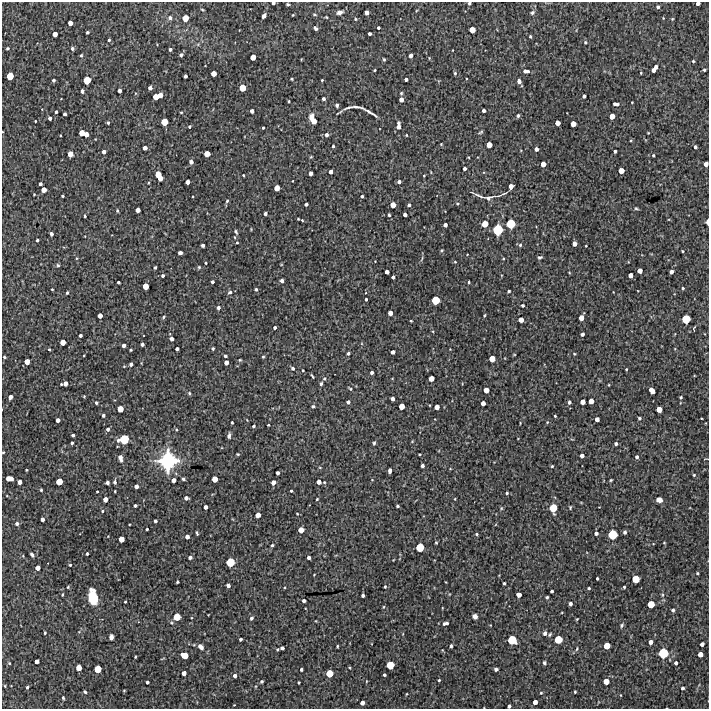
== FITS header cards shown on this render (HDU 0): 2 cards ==
NAXIS1  =                  707 /FITS: X Dimension
NAXIS2  =                  707 /FITS: Y Dimension

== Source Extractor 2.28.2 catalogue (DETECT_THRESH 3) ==
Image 707 x 707 px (HDU 0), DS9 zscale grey, 1 PNG px = 1 image px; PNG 711 x 711 px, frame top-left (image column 1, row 707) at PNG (2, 2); no overlay
Background 3330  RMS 280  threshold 829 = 3 sigma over >= 5 px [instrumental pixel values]
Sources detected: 405; all 405 listed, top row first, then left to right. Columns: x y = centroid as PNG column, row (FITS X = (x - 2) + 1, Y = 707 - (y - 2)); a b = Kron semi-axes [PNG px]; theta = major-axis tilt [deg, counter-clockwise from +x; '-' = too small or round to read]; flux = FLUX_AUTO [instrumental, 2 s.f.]
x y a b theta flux
273 3 3 3 - 3.9e+04
469 3 4 3 - 2.3e+04
698 3 4 3 - 6.8e+04
288 4 4 3 - 2.1e+04
658 7 4 3 - 3.5e+04
340 12 6 4 13 7.9e+04
532 12 7 5 50 3.7e+04
367 13 4 4 - 7.6e+04
293 15 3 3 - 1.4e+04
314 15 5 2 - 1.8e+04
264 16 5 3 - 6.1e+04
326 17 3 2 - 1.5e+04
170 18 6 5 - 5.7e+04
185 18 6 6 - 1.7e+05
355 19 3 3 - 1.9e+04
672 19 4 3 - 1.6e+04
70 23 4 4 - 9.3e+04
315 28 6 4 -54 3.5e+04
378 28 3 3 - 3.0e+04
472 30 5 5 - 1.5e+05
87 33 3 3 - 2.8e+04
55 34 4 4 - 1.0e+05
370 34 3 3 - 4.0e+04
530 36 4 3 - 2.3e+04
109 40 3 3 - 2.8e+04
585 42 5 4 - 2.6e+04
7 48 3 3 - 2.7e+04
72 48 5 4 - 3.9e+04
170 49 4 4 - 3.0e+04
81 55 4 3 - 2.6e+04
181 55 4 4 - 3.6e+04
411 56 4 3 - 6.4e+04
253 57 5 4 - 1.3e+05
384 59 5 4 - 2.0e+04
693 61 3 3 - 2.2e+04
656 67 4 4 - 6.1e+04
375 70 3 2 - 1.6e+04
653 70 4 4 - 7.5e+04
704 70 3 3 - 2.6e+04
526 71 7 4 -6 8.2e+04
455 73 5 4 - 2.8e+04
641 73 3 2 - 1.5e+04
214 74 5 4 - 1.2e+05
10 76 6 5 - 2.2e+05
185 76 4 3 - 4.3e+04
292 79 3 2 - 2.1e+04
406 79 3 3 - 4.5e+04
53 80 3 3 - 3.7e+04
87 80 6 5 - 2.3e+05
322 80 3 2 - 1.5e+04
519 81 4 4 - 6.8e+04
150 88 4 4 - 6.4e+04
242 88 5 5 - 2.0e+05
82 91 4 3 - 3.8e+04
119 91 4 4 - 6.3e+04
401 93 4 3 - 2.0e+04
160 95 4 4 - 1.1e+05
584 96 4 3 - 4.8e+04
156 97 5 4 - 1.4e+05
323 99 3 3 - 4.5e+04
401 100 4 4 - 7.9e+04
289 101 3 2 - 2.0e+04
632 102 2 2 - 1.3e+04
616 104 6 3 -7 6.0e+04
337 105 3 3 - 3.9e+04
349 107 11 3 17 4.3e+04
357 107 12 2 -10 4.9e+04
484 110 4 3 - 5.2e+04
252 111 4 4 - 6.0e+04
56 112 3 3 - 2.9e+04
181 112 3 3 - 1.6e+04
369 112 12 3 -31 7.8e+04
65 114 3 3 - 4.1e+04
518 116 4 3 - 3.5e+04
612 116 5 4 - 1.3e+05
50 118 4 3 - 4.6e+04
313 119 10 5 -64 2.1e+05
35 121 3 2 - 1.4e+04
164 122 5 5 - 2.0e+05
108 123 4 3 - 2.6e+04
398 123 3 3 - 3.1e+04
557 123 4 4 - 1.1e+05
573 124 4 4 - 1.2e+05
189 126 3 3 - 2.6e+04
399 127 5 4 - 7.0e+04
263 128 3 2 - 1.8e+04
481 132 6 3 28 2.3e+04
82 133 5 5 - 1.4e+05
648 133 3 2 - 1.2e+04
86 134 4 4 - 1.0e+05
326 135 5 4 - 5.1e+04
441 144 4 3 - 1.5e+04
489 145 5 5 - 1.3e+05
333 146 3 3 - 2.7e+04
695 147 3 3 - 4.0e+04
145 148 4 4 - 7.1e+04
536 149 4 4 - 6.0e+04
615 151 3 3 - 3.2e+04
104 152 4 4 - 6.2e+04
70 154 5 5 - 1.4e+05
207 154 5 4 - 1.4e+05
653 155 3 2 - 2.3e+04
468 157 3 2 - 1.3e+04
191 162 5 4 - 5.2e+04
543 164 4 4 - 1.1e+05
706 164 4 4 - 8.6e+04
464 169 3 3 - 4.3e+04
621 171 4 4 - 1.3e+05
331 172 4 4 - 7.0e+04
311 173 4 4 - 6.9e+04
158 174 6 5 - 1.8e+05
243 175 3 2 - 1.5e+04
424 176 2 2 - 1.2e+04
160 178 4 4 - 9.6e+04
187 182 4 4 - 8.7e+04
399 182 4 3 - 5.0e+04
40 184 3 3 - 4.0e+04
511 186 4 4 - 8.9e+04
277 188 5 4 - 1.3e+05
44 190 5 4 - 1.2e+05
502 194 18 2 19 3.9e+04
62 196 3 2 - 2.0e+04
362 196 3 3 - 3.0e+04
479 196 19 3 -21 6.8e+04
488 198 10 5 20 5.1e+04
227 201 5 4 - 2.3e+04
306 204 4 3 - 4.2e+04
457 204 5 3 - 2.1e+04
393 205 5 4 - 1.3e+05
409 205 3 3 - 3.9e+04
636 208 6 4 -15 2.5e+04
138 210 4 4 - 8.7e+04
117 211 4 3 - 2.2e+04
265 213 3 3 - 4.4e+04
405 214 4 3 - 5.5e+04
389 215 3 3 - 2.6e+04
85 216 3 3 - 2.2e+04
302 220 4 3 - 2.2e+04
707 222 5 3 - 7.0e+04
485 224 6 5 - 1.7e+05
511 224 7 7 - 3.4e+05
445 225 4 4 - 5.6e+04
498 230 9 8 - 4.6e+05
236 232 6 4 -57 3.0e+04
51 234 4 3 - 5.0e+04
37 240 3 3 - 3.2e+04
237 243 3 3 - 1.8e+04
574 244 4 4 - 8.6e+04
203 245 3 3 - 4.5e+04
520 245 5 5 - 3.1e+04
586 246 3 2 - 1.4e+04
442 250 4 3 - 1.7e+04
682 251 3 2 - 1.6e+04
180 253 4 3 - 5.6e+04
540 257 6 4 8 3.1e+04
455 262 3 3 - 1.6e+04
206 263 3 2 - 1.8e+04
58 265 5 4 - 2.3e+04
155 267 3 3 - 2.5e+04
199 267 5 4 - 2.3e+04
640 271 4 4 - 1.1e+05
387 272 4 4 - 6.5e+04
569 272 4 3 - 1.4e+04
671 272 4 4 - 7.2e+04
631 275 4 4 - 9.2e+04
163 276 3 3 - 3.6e+04
393 277 3 3 - 4.0e+04
282 281 3 3 - 5.1e+04
118 282 3 3 - 3.0e+04
212 282 3 3 - 3.6e+04
469 282 3 2 - 2.1e+04
145 286 5 5 - 1.5e+05
683 288 3 3 - 2.2e+04
52 289 3 2 - 1.4e+04
256 289 4 4 - 2.9e+04
509 291 3 3 - 2.6e+04
230 292 6 5 - 3.7e+04
67 293 3 3 - 2.4e+04
366 299 3 3 - 2.6e+04
436 300 6 6 - 2.8e+05
523 305 3 3 - 3.0e+04
218 308 4 4 - 4.8e+04
390 313 4 4 - 9.5e+04
484 315 5 3 - 1.9e+04
100 316 4 4 - 9.2e+04
164 317 5 3 - 2.7e+04
581 318 5 4 - 1.2e+05
686 319 6 6 - 3.1e+05
521 320 4 4 - 1.1e+05
411 321 3 2 - 1.5e+04
275 327 3 3 - 3.3e+04
582 334 4 3 - 4.8e+04
80 336 3 3 - 3.8e+04
171 339 4 4 - 6.7e+04
63 342 5 4 - 1.3e+05
142 344 3 3 - 4.5e+04
124 346 4 3 - 5.6e+04
213 348 4 3 - 2.8e+04
49 349 3 3 - 2.5e+04
177 349 4 3 - 4.6e+04
131 350 3 2 - 2.1e+04
393 352 4 4 - 5.8e+04
348 353 3 3 - 3.5e+04
574 354 4 3 - 1.7e+04
84 355 2 2 - 1.4e+04
225 356 3 3 - 3.2e+04
4 357 3 3 - 2.2e+04
263 357 3 3 - 1.9e+04
492 359 5 5 - 1.6e+05
240 360 4 3 - 1.9e+04
27 362 4 4 - 1.3e+05
226 363 4 4 - 8.1e+04
131 364 4 3 - 5.0e+04
293 368 4 4 - 3.8e+04
626 369 3 2 - 1.5e+04
303 370 3 2 - 1.6e+04
372 372 3 3 - 4.5e+04
312 376 5 2 - 2.0e+04
324 378 4 4 - 2.5e+04
431 378 5 4 - 1.3e+05
65 384 6 4 12 9.0e+04
321 384 4 3 - 3.4e+04
609 385 3 2 - 1.3e+04
350 389 4 4 - 2.2e+04
486 390 4 4 - 1.2e+05
652 391 6 4 -51 1.5e+05
189 393 4 4 - 2.4e+04
84 396 3 3 - 1.6e+04
10 397 4 4 - 7.1e+04
681 397 3 3 - 2.4e+04
392 399 4 4 - 6.2e+04
591 401 5 4 - 1.1e+05
348 402 4 3 - 4.6e+04
569 402 4 3 - 4.4e+04
583 402 4 4 - 1.0e+05
96 403 4 3 - 3.0e+04
483 403 4 4 - 8.0e+04
313 406 4 4 - 2.5e+04
402 406 5 5 - 1.4e+05
437 407 4 4 - 1.0e+05
120 409 5 5 - 1.6e+05
659 409 5 5 - 1.5e+05
103 415 4 3 - 3.2e+04
555 416 3 3 - 2.0e+04
639 418 4 3 - 2.9e+04
597 419 4 4 - 8.1e+04
58 420 4 4 - 6.6e+04
232 422 3 2 - 1.9e+04
547 422 4 4 - 1.6e+04
268 425 2 2 - 1.5e+04
254 426 3 3 - 3.0e+04
108 429 4 4 - 4.2e+04
73 435 3 3 - 3.5e+04
229 436 6 3 85 4.6e+04
124 439 8 6 14 3.8e+05
72 443 3 3 - 2.7e+04
374 443 5 3 - 2.5e+04
616 444 3 3 - 4.2e+04
3 452 3 3 - 1.5e+04
238 454 4 3 - 1.8e+04
582 456 4 4 - 6.4e+04
637 457 4 4 - 4.0e+04
120 458 7 4 -77 7.9e+04
168 461 17 16 - 1.3e+06
422 466 3 3 - 4.9e+04
552 466 3 3 - 1.9e+04
26 470 3 2 - 1.3e+04
390 471 4 3 - 6.1e+04
278 473 4 3 - 5.3e+04
694 475 3 3 - 2.0e+04
9 478 6 4 -6 1.6e+05
183 479 3 3 - 3.0e+04
215 479 5 4 - 1.4e+05
174 480 4 4 - 8.1e+04
611 480 3 2 - 1.8e+04
19 482 4 4 - 7.9e+04
59 482 5 5 - 1.9e+05
115 482 5 4 - 3.7e+04
273 482 5 5 - 8.9e+04
319 482 4 4 - 8.5e+04
324 482 4 3 - 1.5e+04
107 483 4 3 - 4.2e+04
136 486 4 4 - 6.8e+04
41 490 3 3 - 2.1e+04
115 491 3 2 - 1.4e+04
291 491 3 2 - 1.9e+04
97 492 3 2 - 1.4e+04
507 493 3 3 - 2.5e+04
186 498 4 4 - 6.0e+04
105 499 4 4 - 9.0e+04
317 499 3 3 - 1.8e+04
455 499 3 3 - 1.4e+04
659 500 6 5 - 8.5e+04
135 505 3 3 - 3.5e+04
397 506 3 3 - 2.5e+04
205 507 4 3 - 6.4e+04
570 507 5 3 - 1.7e+04
501 508 5 3 - 1.9e+04
553 508 7 6 - 2.8e+05
103 511 4 3 - 2.2e+04
297 514 4 3 - 1.4e+04
258 515 4 4 - 1.1e+05
42 519 4 4 - 6.4e+04
155 521 3 3 - 3.8e+04
17 524 4 4 - 4.4e+04
147 529 3 3 - 2.3e+04
301 530 5 5 - 1.4e+05
625 532 4 3 - 4.3e+04
197 533 4 2 - 2.4e+04
596 533 4 4 - 4.9e+04
477 534 3 3 - 2.3e+04
613 534 7 7 - 3.6e+05
187 537 4 4 - 7.0e+04
121 539 5 4 - 1.4e+05
436 543 3 3 - 1.8e+04
664 543 3 3 - 1.5e+04
272 545 4 3 - 2.4e+04
420 547 6 6 - 2.8e+05
87 554 3 3 - 2.6e+04
32 555 4 3 - 3.9e+04
190 557 4 3 - 5.3e+04
309 557 3 3 - 5.0e+04
230 562 7 6 - 3.2e+05
70 565 3 3 - 2.1e+04
37 568 4 4 - 9.2e+04
697 573 3 3 - 2.1e+04
597 578 3 3 - 2.6e+04
636 579 6 6 - 2.4e+05
177 582 3 3 - 2.1e+04
504 583 3 3 - 3.2e+04
228 585 4 3 - 5.8e+04
68 587 3 3 - 1.7e+04
385 587 3 2 - 1.9e+04
624 587 3 3 - 2.2e+04
589 588 3 3 - 2.5e+04
552 591 3 3 - 3.5e+04
62 595 3 2 - 1.6e+04
363 595 3 3 - 3.5e+04
519 595 4 4 - 9.0e+04
662 595 5 3 - 1.9e+04
93 597 13 7 -81 5.3e+05
547 597 3 3 - 2.9e+04
304 601 3 3 - 4.7e+04
125 602 3 2 - 1.6e+04
570 604 4 4 - 5.6e+04
651 604 5 5 - 2.1e+05
383 607 5 3 - 1.7e+04
673 610 4 4 - 4.2e+04
475 616 5 4 - 7.9e+04
177 617 6 6 - 2.2e+05
251 618 5 4 - 3.4e+04
577 619 3 2 - 1.4e+04
446 623 7 4 9 5.9e+04
622 625 5 4 - 3.3e+04
45 633 3 2 - 1.9e+04
545 633 5 4 - 5.9e+04
550 634 5 3 - 2.2e+04
111 637 5 4 - 7.9e+04
241 639 3 3 - 3.1e+04
558 639 6 6 - 2.6e+05
512 640 7 6 - 3.3e+05
650 642 4 4 - 7.7e+04
702 644 4 4 - 6.6e+04
337 646 3 2 - 1.7e+04
451 646 4 3 - 3.1e+04
607 646 5 5 - 1.8e+05
201 647 9 6 -48 8.4e+04
282 648 4 4 - 5.2e+04
577 649 6 3 80 2.0e+04
663 653 8 8 - 4.2e+05
700 654 4 4 - 1.1e+05
184 655 6 5 - 2.1e+05
135 657 3 2 - 1.8e+04
37 661 4 4 - 7.2e+04
9 663 4 3 - 1.7e+04
544 663 4 4 - 3.1e+04
676 663 3 3 - 4.2e+04
390 665 6 6 - 2.6e+05
79 668 5 4 - 1.3e+05
98 669 5 5 - 2.2e+05
301 669 3 3 - 3.5e+04
496 669 4 3 - 4.5e+04
184 673 4 4 - 8.3e+04
329 673 6 5 - 2.2e+05
384 675 3 3 - 3.3e+04
235 676 4 4 - 5.8e+04
439 680 3 3 - 2.2e+04
262 681 4 3 - 2.9e+04
366 681 5 3 - 1.3e+04
606 681 5 4 - 1.4e+05
147 682 3 3 - 3.5e+04
299 682 3 3 - 2.0e+04
5 686 4 3 - 1.7e+04
27 687 4 4 - 3.0e+04
683 688 3 3 - 3.9e+04
124 690 4 3 - 1.4e+04
85 692 3 3 - 2.9e+04
575 692 3 2 - 1.8e+04
541 693 4 3 - 1.8e+04
406 694 3 2 - 1.3e+04
620 695 3 2 - 9.9e+03
63 698 4 3 - 2.2e+04
535 702 4 4 - 8.7e+04
362 703 4 4 - 7.9e+04
509 706 4 3 - 4.1e+04
At the frame edge (FLAGS 8, measured only in part): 7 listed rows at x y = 273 3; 469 3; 698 3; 706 164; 707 222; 3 452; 509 706